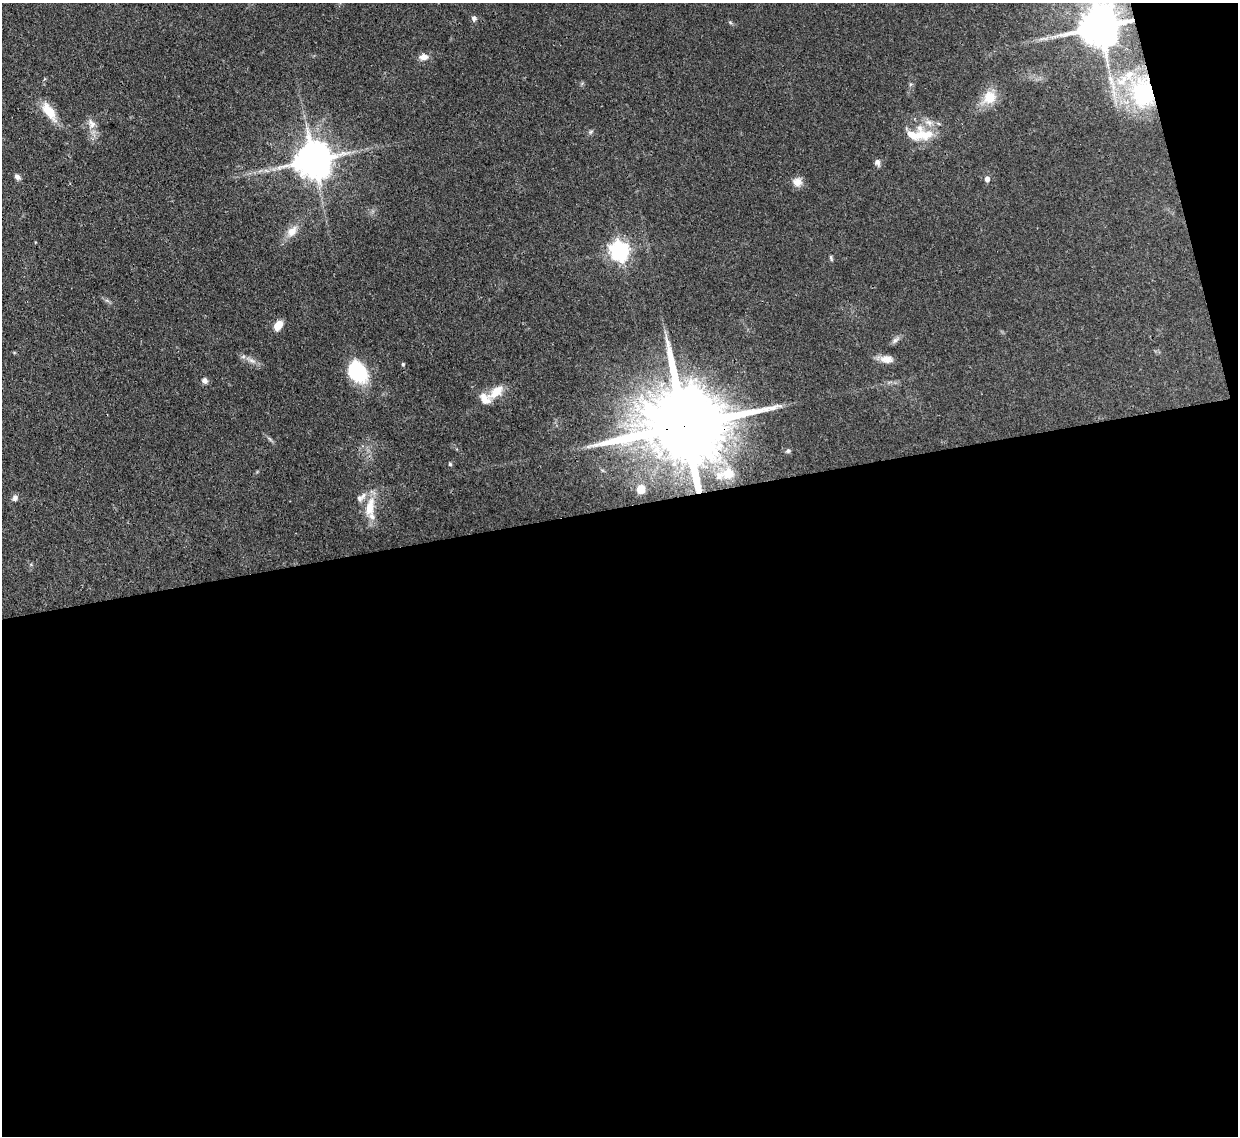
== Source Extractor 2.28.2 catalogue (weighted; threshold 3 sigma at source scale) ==
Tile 16 of 4 x 4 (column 4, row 4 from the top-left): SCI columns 3790-5025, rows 220-1353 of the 5109 x 5092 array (HDU 1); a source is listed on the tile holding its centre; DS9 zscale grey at full resolution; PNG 1240 x 1138 px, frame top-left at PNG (2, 3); no overlay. Shown black and unused: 57% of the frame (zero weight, under 3 of 4 exposures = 9% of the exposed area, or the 3 px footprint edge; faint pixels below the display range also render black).
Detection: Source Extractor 2.28.2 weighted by HDU 2 'WHT'; one run over the whole footprint, this tile lists its part. Background 0.114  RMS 0.0048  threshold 0.0217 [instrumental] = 3 sigma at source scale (4.5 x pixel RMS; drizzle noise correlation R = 1.50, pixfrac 1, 0.05/0.05 arcsec/px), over >= 5 px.
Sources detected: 39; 6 inside a brighter listed object's ellipse — not listed separately; the other 33 listed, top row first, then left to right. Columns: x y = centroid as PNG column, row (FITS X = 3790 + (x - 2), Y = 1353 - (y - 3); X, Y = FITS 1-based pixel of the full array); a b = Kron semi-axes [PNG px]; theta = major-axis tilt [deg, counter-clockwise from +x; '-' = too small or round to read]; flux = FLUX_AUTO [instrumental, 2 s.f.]
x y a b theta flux
474 18 8 6 -65 1.4
1100 26 22 12 89 1800
424 57 11 8 2 3.2
1143 93 36 30 -83 45
989 97 20 17 57 9.5
49 111 26 11 -55 9.5
92 124 14 9 -62 3.6
591 132 7 4 46 0.85
921 135 27 22 -50 14
313 160 11 10 - 1300
877 162 9 6 -73 1.7
17 177 8 6 -46 1.6
987 179 6 5 - 2.2
797 182 12 11 - 3.7
292 231 15 10 50 5.4
619 251 7 7 - 240
831 258 9 4 -73 0.72
278 325 10 6 55 6.8
895 340 10 5 44 1.6
887 359 17 10 1 4.3
252 361 12 4 -15 1.8
403 364 4 4 - 0.68
358 372 25 18 -54 27
205 381 8 7 - 1.8
496 392 22 11 39 8
685 426 31 18 10 9200
788 451 6 6 - 0.9
450 464 5 5 - 0.65
728 473 15 15 - 7.4
641 490 7 6 - 6.3
15 498 9 6 63 1.6
360 498 10 9 - 2.5
370 507 27 11 79 11
Overlapping masked pixels (flux is a lower limit): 3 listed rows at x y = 1100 26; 1143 93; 685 426
Isophote crosses this tile's border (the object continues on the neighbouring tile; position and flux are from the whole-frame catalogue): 1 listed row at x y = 1100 26